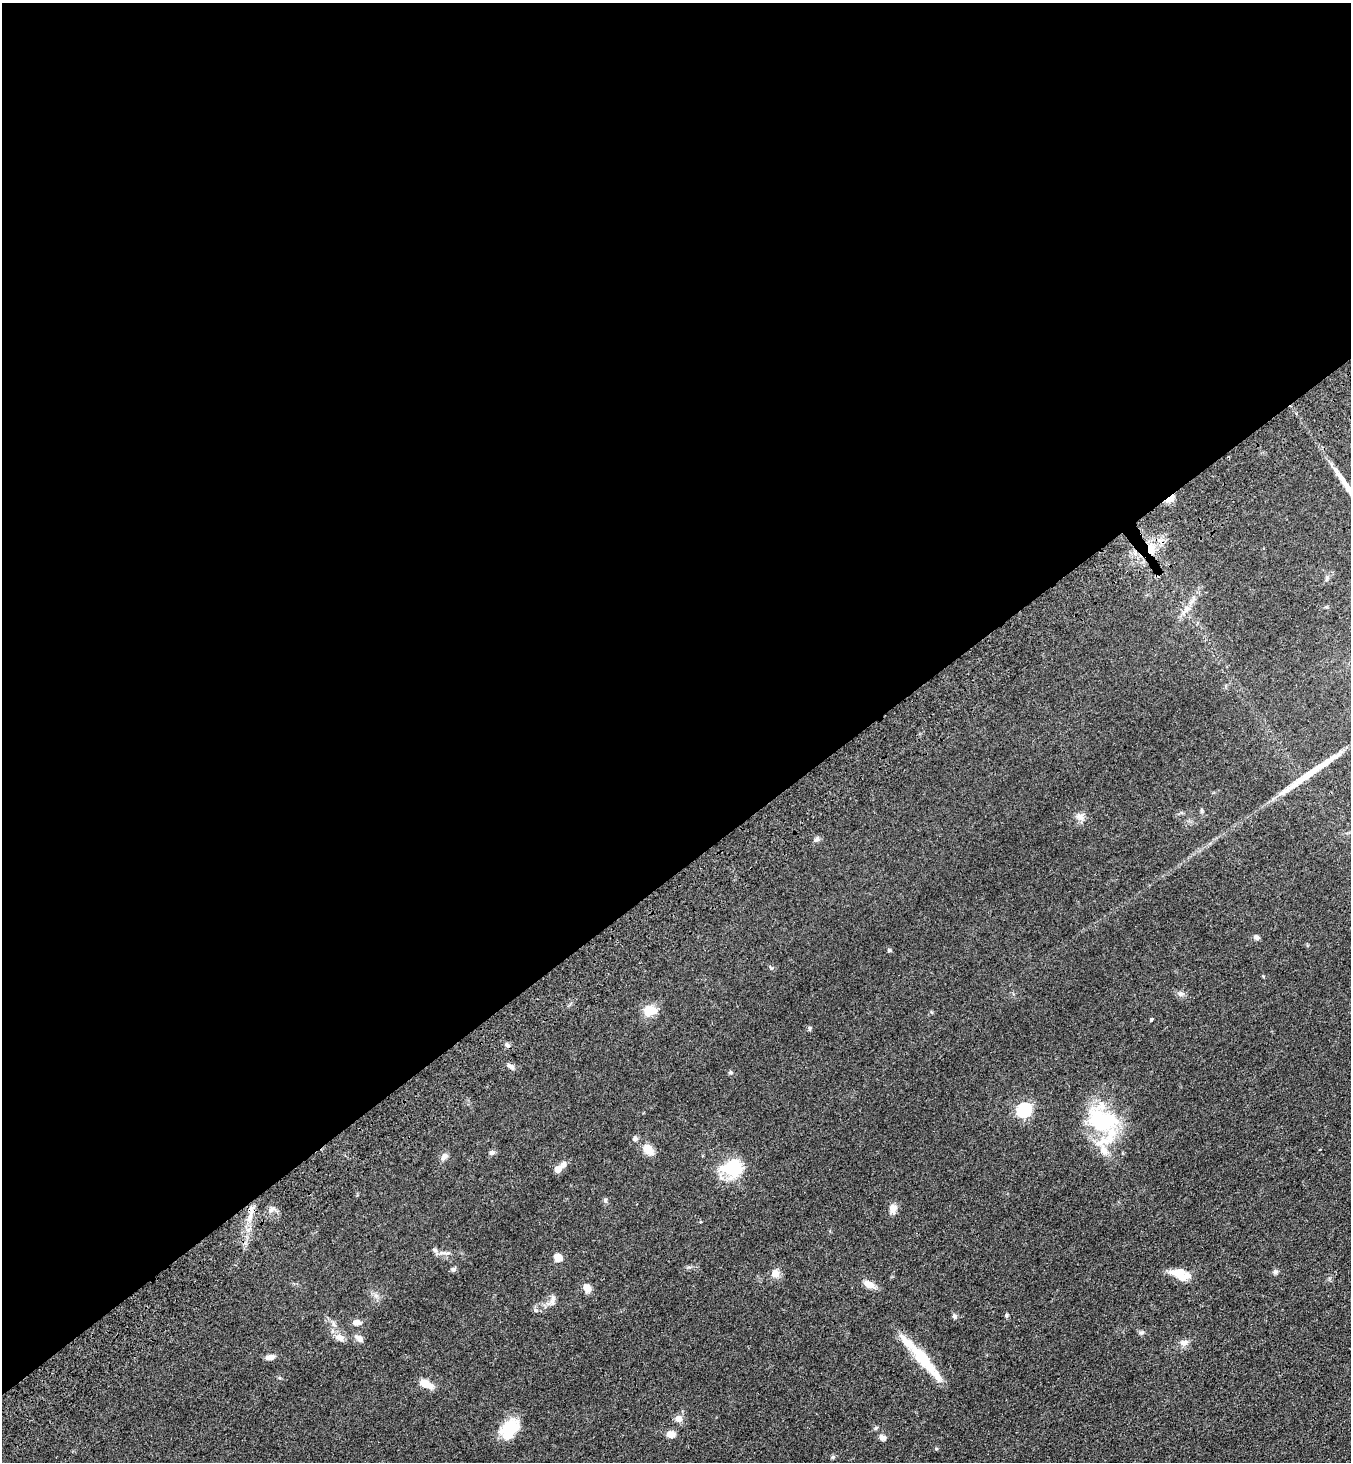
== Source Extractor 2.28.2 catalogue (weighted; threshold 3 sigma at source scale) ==
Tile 2 of 4 x 4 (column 2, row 1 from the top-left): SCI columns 1720-3068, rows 4485-5944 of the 6001 x 6046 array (HDU 1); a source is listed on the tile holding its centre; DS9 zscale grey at full resolution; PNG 1353 x 1464 px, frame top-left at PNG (2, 3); no overlay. Shown black and unused: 60% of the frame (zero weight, under 3 of 4 exposures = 6% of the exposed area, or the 3 px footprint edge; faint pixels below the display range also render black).
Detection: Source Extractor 2.28.2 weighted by HDU 2 'WHT'; one run over the whole footprint, this tile lists its part. Background 0.0589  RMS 0.006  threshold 0.0272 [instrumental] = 3 sigma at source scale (4.5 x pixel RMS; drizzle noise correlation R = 1.50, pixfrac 1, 0.05/0.05 arcsec/px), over >= 5 px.
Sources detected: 59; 1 inside a brighter object's white glare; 1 long thin detection or spike segment (spike, bleed or trail) — not listed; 2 inside a brighter listed object's ellipse — not listed separately; the other 55 listed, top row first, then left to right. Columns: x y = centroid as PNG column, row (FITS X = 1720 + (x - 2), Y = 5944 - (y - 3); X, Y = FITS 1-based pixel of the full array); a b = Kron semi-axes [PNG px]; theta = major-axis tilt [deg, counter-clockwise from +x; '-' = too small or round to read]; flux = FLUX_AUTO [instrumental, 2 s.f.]
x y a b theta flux
1170 498 11 5 30 8.6
1151 549 12 10 81 7.5
1327 578 8 5 76 1.4
1192 601 8 5 45 1.8
1187 608 8 7 - 2.6
1201 811 6 4 -90 0.87
1080 817 12 8 -28 3.4
817 839 7 6 - 1.5
1256 937 8 6 -46 1.6
889 950 5 4 - 1.1
1180 994 8 7 - 1.9
650 1011 17 12 12 9.1
1151 1019 4 3 - 1.6
809 1028 6 5 - 1.1
507 1045 7 5 -42 1.3
510 1066 10 5 -29 2.4
730 1072 5 5 - 0.84
1024 1110 6 6 - 96
1102 1120 38 25 -20 48
635 1139 8 7 - 1.5
648 1150 12 9 -46 7.1
1104 1150 15 9 -69 5.6
492 1153 8 6 14 1.6
444 1156 11 7 44 2.3
732 1168 20 17 1 31
558 1169 11 5 40 7.9
605 1200 8 5 -75 1.2
272 1209 10 6 27 2.2
893 1209 13 9 88 3.7
251 1210 12 7 -84 3.4
442 1253 14 6 0 2.9
558 1258 9 7 -51 5.1
453 1269 7 6 - 1.2
1275 1272 7 6 - 1.5
775 1273 10 9 - 4.8
1179 1274 20 12 -29 10
869 1284 15 7 -28 5.1
587 1288 10 8 -63 4.3
553 1302 10 8 -63 2.5
1006 1315 5 5 - 0.94
955 1317 6 6 - 1.2
356 1322 10 7 0 2.7
340 1338 14 9 -25 4
359 1338 13 7 -41 2.6
1184 1342 11 8 9 3.1
270 1357 12 6 8 2.6
924 1360 58 11 -50 26
426 1384 17 8 -28 6.6
678 1419 8 7 - 4
509 1427 26 17 23 17
875 1428 6 5 - 0.89
670 1434 8 7 - 4.7
882 1438 7 6 - 2.5
936 1449 4 4 - 0.76
833 1457 6 5 - 0.91
Overlapping masked pixels (flux is a lower limit): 2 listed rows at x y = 1170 498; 1151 549
Unlisted compact peaks at least as high as the median listed source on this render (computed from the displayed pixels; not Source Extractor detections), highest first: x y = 535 1310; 771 968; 1142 1332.